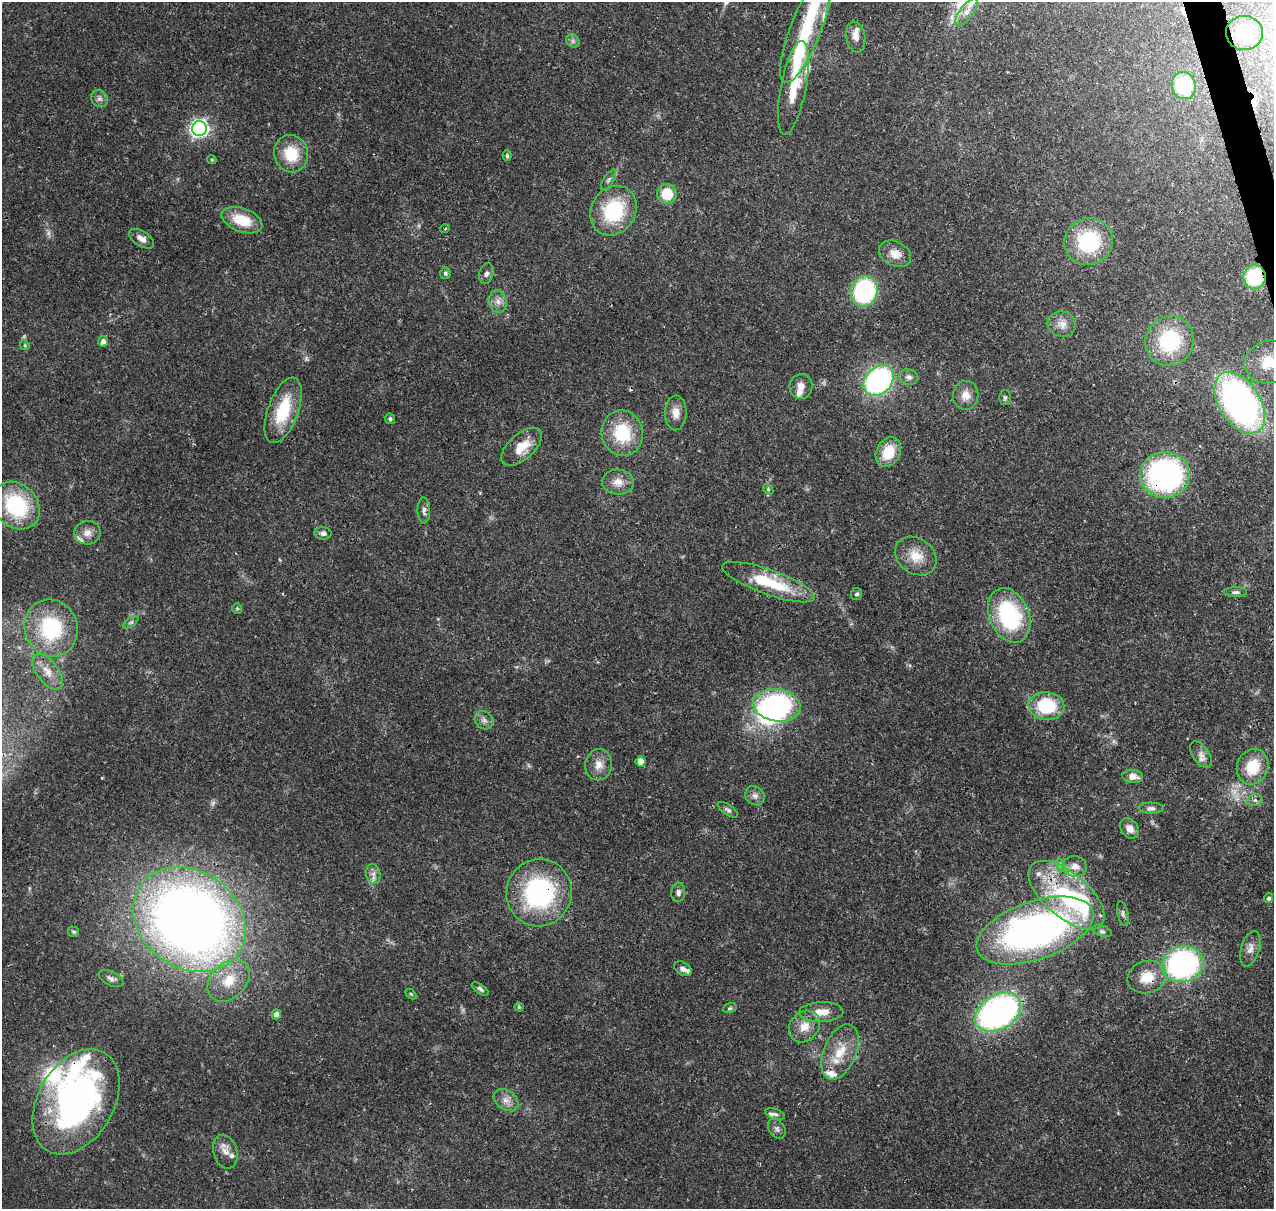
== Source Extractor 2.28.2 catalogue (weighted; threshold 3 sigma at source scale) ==
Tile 10 of 4 x 4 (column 2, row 3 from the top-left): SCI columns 1391-2662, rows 1336-2542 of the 5318 x 5038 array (HDU 1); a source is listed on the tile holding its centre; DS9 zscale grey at full resolution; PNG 1276 x 1211 px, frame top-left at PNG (2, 2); each listed source drawn as its Kron ellipse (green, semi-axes under 4 px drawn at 4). Shown black and unused: <1% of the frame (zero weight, under 3 of 4 exposures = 8% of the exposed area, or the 3 px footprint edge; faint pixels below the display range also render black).
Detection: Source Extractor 2.28.2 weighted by HDU 2 'WHT'; one run over the whole footprint, this tile lists its part. Background 0.067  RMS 0.003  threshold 0.0137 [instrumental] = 3 sigma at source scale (4.5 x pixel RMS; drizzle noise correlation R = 1.50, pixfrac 1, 0.0396/0.0396 arcsec/px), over >= 5 px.
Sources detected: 127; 2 too faint to see at this stretch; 2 inside a brighter object's white glare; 3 cosmic-ray / hot-pixel residue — neither listed nor drawn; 17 inside a brighter listed object's ellipse — not listed separately; the other 103 listed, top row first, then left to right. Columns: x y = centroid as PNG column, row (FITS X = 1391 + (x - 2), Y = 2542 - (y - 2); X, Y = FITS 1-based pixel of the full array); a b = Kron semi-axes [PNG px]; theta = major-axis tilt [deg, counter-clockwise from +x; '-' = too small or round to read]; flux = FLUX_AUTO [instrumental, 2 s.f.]
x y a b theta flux
967 12 16 6 53 2.4
805 30 57 15 68 22
1244 33 18 17 - 14
856 37 15 9 -79 2.4
573 41 7 6 - 0.8
1184 86 14 12 -70 16
793 88 47 12 79 12
100 99 9 8 - 1.3
199 128 7 7 - 100
291 154 19 17 -72 10
507 156 5 4 - 0.52
212 160 5 4 - 0.38
609 180 12 5 59 0.95
667 194 10 9 - 9.2
614 211 26 22 57 22
242 220 21 12 -19 8.8
445 229 5 3 - 0.29
142 239 14 7 -33 2.2
1089 241 24 23 - 24
895 254 17 12 -26 3.9
445 273 6 5 - 0.75
486 274 10 7 76 1.1
1254 277 12 11 - 18
864 291 15 13 71 38
498 301 11 8 -77 2
1062 324 14 12 -15 2.9
1170 341 25 24 - 23
103 342 5 5 - 1.5
25 345 5 4 - 0.39
1268 362 24 21 22 11
909 377 9 7 -14 1.3
879 380 17 13 45 65
801 386 12 11 - 2.7
966 395 14 13 - 3.3
1005 397 7 5 -89 0.66
1240 403 34 20 -58 130
283 410 34 15 70 15
676 413 17 11 89 3.1
390 419 5 5 - 0.74
622 433 23 20 -79 15
522 447 25 12 41 6.5
888 452 16 11 63 9
1165 475 25 23 0 79
618 482 16 12 -3 3.6
768 489 6 4 -48 0.5
16 505 26 21 -45 27
424 511 13 6 -90 1.3
87 533 13 11 5 2.6
323 533 8 6 -3 1.2
916 556 22 17 -36 6.4
769 582 49 12 -20 19
1236 592 11 5 0 0.91
857 594 6 5 - 0.71
237 609 5 5 - 0.58
1009 615 28 19 -67 34
131 622 9 4 35 0.7
51 628 29 26 -69 28
47 672 21 10 -53 4.2
777 705 24 16 -9 50
1046 706 18 14 -3 18
484 720 10 8 -44 1.4
1201 755 15 8 -56 1.9
640 761 5 5 - 3.1
599 765 15 13 77 3.5
1253 767 18 15 66 10
1133 776 10 6 -8 3.1
755 796 10 9 - 1.5
1255 800 8 6 12 1.1
1151 808 12 5 -1 1.1
728 810 12 5 -33 0.85
1130 828 11 8 -54 2.2
1060 865 7 4 -71 0.7
1075 866 12 10 -7 2.6
373 874 10 7 -80 1.6
678 892 9 7 86 1.1
539 893 34 32 69 46
1067 895 46 22 -40 34
1269 898 5 4 - 0.77
1123 914 13 5 -78 0.97
189 920 60 48 -35 330
1035 930 61 29 19 130
1102 931 10 5 -18 0.88
73 932 5 5 - 0.49
1250 949 18 9 74 2.5
1183 964 21 18 16 72
683 969 9 6 -34 1.3
1147 977 19 16 17 7.4
111 979 13 6 -26 1.4
229 981 24 17 45 9.1
480 989 10 4 -34 0.89
411 994 6 4 -44 0.36
519 1007 4 4 - 0.39
730 1008 7 5 16 0.51
821 1012 22 10 2 4.7
998 1012 25 17 32 100
276 1014 5 5 - 1.4
804 1026 17 14 48 4.7
840 1052 29 16 67 9
506 1100 13 9 -35 2.4
76 1102 57 38 60 110
775 1114 10 5 -18 0.86
777 1129 11 7 -56 1.2
225 1152 17 11 -73 3
Overlapping masked pixels (flux is a lower limit): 8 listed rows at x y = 1254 277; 1165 475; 539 893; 1067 895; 189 920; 1035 930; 1147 977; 76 1102
Isophote crosses this tile's border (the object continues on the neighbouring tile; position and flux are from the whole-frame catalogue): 1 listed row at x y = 1268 362